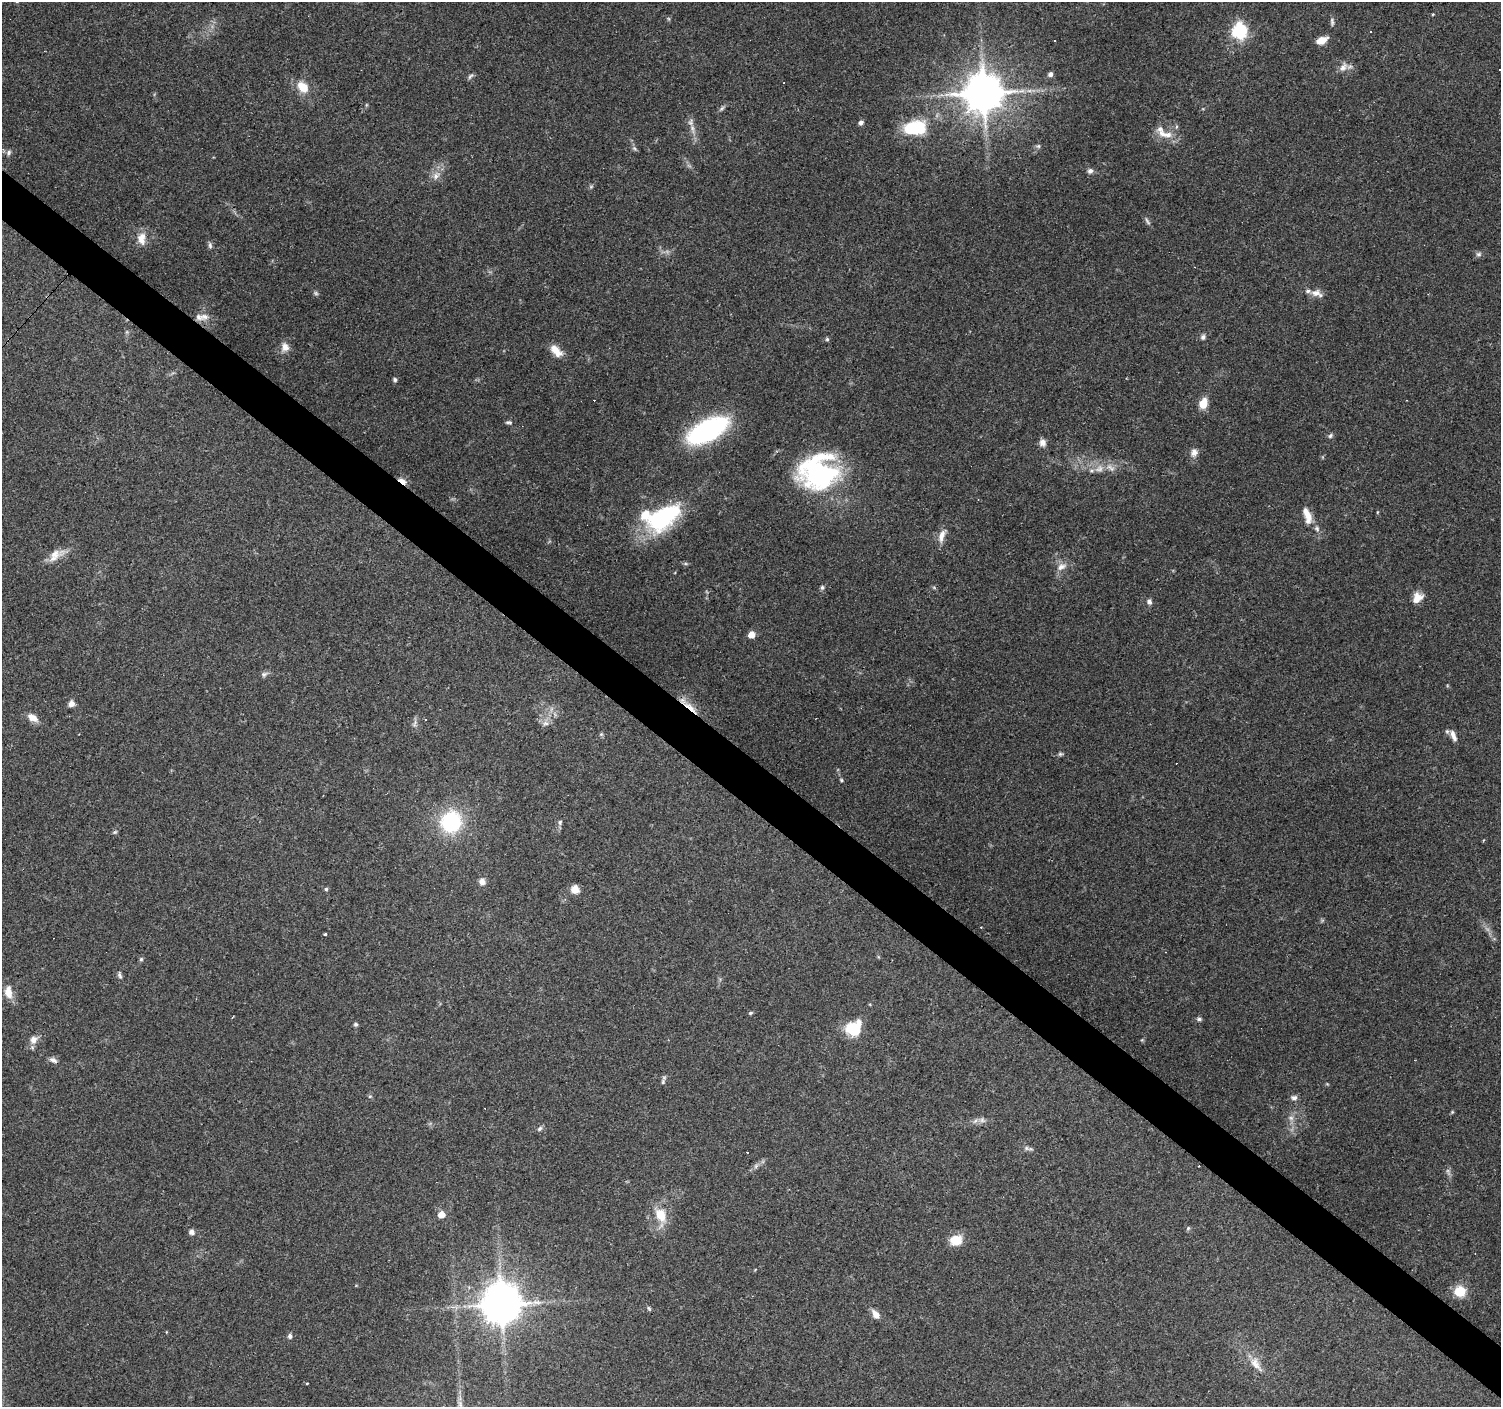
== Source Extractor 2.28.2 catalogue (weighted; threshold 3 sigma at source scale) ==
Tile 6 of 4 x 4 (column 2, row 2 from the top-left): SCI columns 1500-2998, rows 2978-4382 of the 6000 x 6021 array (HDU 1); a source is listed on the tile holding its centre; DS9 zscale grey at full resolution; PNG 1503 x 1409 px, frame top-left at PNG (2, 2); no overlay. Shown black and unused: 4% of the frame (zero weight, under 3 of 4 exposures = <1% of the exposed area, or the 3 px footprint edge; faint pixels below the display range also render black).
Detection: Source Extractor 2.28.2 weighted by HDU 2 'WHT'; one run over the whole footprint, this tile lists its part. Background 0.0861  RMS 0.0052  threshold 0.0234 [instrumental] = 3 sigma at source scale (4.5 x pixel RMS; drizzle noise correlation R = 1.50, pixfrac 1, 0.0396/0.0396 arcsec/px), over >= 5 px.
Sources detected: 125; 3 too faint to see at this stretch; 2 inside a brighter object's white glare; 10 cosmic-ray / hot-pixel residue — not listed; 7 inside a brighter listed object's ellipse — not listed separately; the other 103 listed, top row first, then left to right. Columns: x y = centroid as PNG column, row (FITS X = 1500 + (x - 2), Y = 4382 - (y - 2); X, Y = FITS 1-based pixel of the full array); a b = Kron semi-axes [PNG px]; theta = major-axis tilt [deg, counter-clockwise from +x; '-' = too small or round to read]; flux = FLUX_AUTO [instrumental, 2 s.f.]
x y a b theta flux
1433 14 4 3 - 0.45
1239 31 7 6 - 110
1321 40 11 6 24 6.4
1343 67 15 9 55 3.7
1500 69 3 2 - 0.47
1050 74 5 5 - 2
470 76 10 5 48 1.2
303 87 16 11 -46 8.8
1029 91 7 4 0 1.5
984 93 11 11 - 1800
722 108 10 4 45 1.2
861 122 5 5 - 2.1
692 129 14 6 -77 3.4
913 129 27 17 22 26
1165 134 26 9 -16 6.9
1038 146 7 6 - 1.1
634 148 8 5 -45 1.1
9 152 7 6 - 1.5
1090 171 7 6 - 1.8
436 175 13 8 36 3.8
1147 221 12 4 -61 1.3
142 238 16 10 -88 5.6
210 245 9 5 -82 1.3
1479 254 8 6 1 1.4
1316 293 13 9 15 3.5
205 317 12 9 -7 3.6
127 332 6 4 -72 0.81
1203 337 6 6 - 1.6
827 339 6 4 0 0.86
285 347 11 9 73 4.3
556 351 18 9 -49 6.1
395 380 5 4 - 1.2
1203 403 10 8 71 8
509 422 8 4 -5 1.1
708 430 33 15 27 100
1330 436 7 5 57 1.1
1043 443 10 8 -75 2.8
1194 452 11 9 69 3.1
1099 469 14 11 27 5.2
819 473 40 35 6 93
402 481 9 4 -40 16
1307 515 22 9 -73 6.8
663 517 43 23 34 56
942 536 19 8 70 4.6
56 555 25 11 33 7
1061 567 15 9 28 4.1
822 587 6 5 - 1.1
1417 598 13 10 48 5.6
1149 602 7 6 - 1.6
751 635 5 5 - 7.7
264 674 10 6 25 1.6
71 704 7 7 - 2.6
690 707 26 6 -41 6.3
551 709 7 4 71 1.3
33 718 12 7 -31 4.9
426 719 3 2 - 0.44
414 723 12 6 63 1.8
545 723 9 7 21 2.3
601 734 6 5 - 0.79
1453 736 16 7 -71 3.3
1060 754 6 5 - 0.9
841 780 5 4 - 0.66
451 822 23 21 75 42
560 822 7 5 75 1.2
115 832 8 3 45 0.71
482 882 9 8 - 2.8
326 889 5 5 - 0.82
575 889 9 8 - 4.5
981 927 3 2 - 0.55
325 933 3 3 - 1.1
1165 952 3 2 - 0.32
141 959 5 5 - 0.85
120 975 11 5 -79 1.3
8 992 17 9 -82 5.6
751 1013 6 4 27 0.74
1199 1019 7 5 -14 1.1
355 1024 5 5 - 1
854 1029 14 12 26 25
33 1040 12 10 77 3.7
1142 1040 5 4 - 0.61
53 1060 10 6 -24 2.1
663 1082 9 6 84 1.2
370 1096 5 3 - 0.56
1294 1098 9 7 -8 1.9
1452 1112 5 4 - 0.57
1291 1118 8 7 - 2
982 1120 10 6 -10 2.3
539 1129 8 6 45 1.4
1026 1148 8 6 -5 1.6
755 1166 7 4 70 1.1
1448 1172 12 5 -68 1.6
441 1214 5 5 - 6.5
661 1215 19 13 -63 11
1188 1228 6 5 - 0.83
192 1232 5 5 - 2.7
956 1240 15 12 11 8.7
1460 1291 6 6 - 33
502 1305 11 10 - 1500
649 1308 7 4 -62 0.78
875 1314 11 6 -57 4.1
166 1332 4 3 - 0.36
290 1336 5 5 - 1.7
1256 1364 25 11 -55 7.5
Overlapping masked pixels (flux is a lower limit): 2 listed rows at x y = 402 481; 690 707
Isophote crosses this tile's border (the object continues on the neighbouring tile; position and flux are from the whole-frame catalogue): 1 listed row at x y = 1500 69